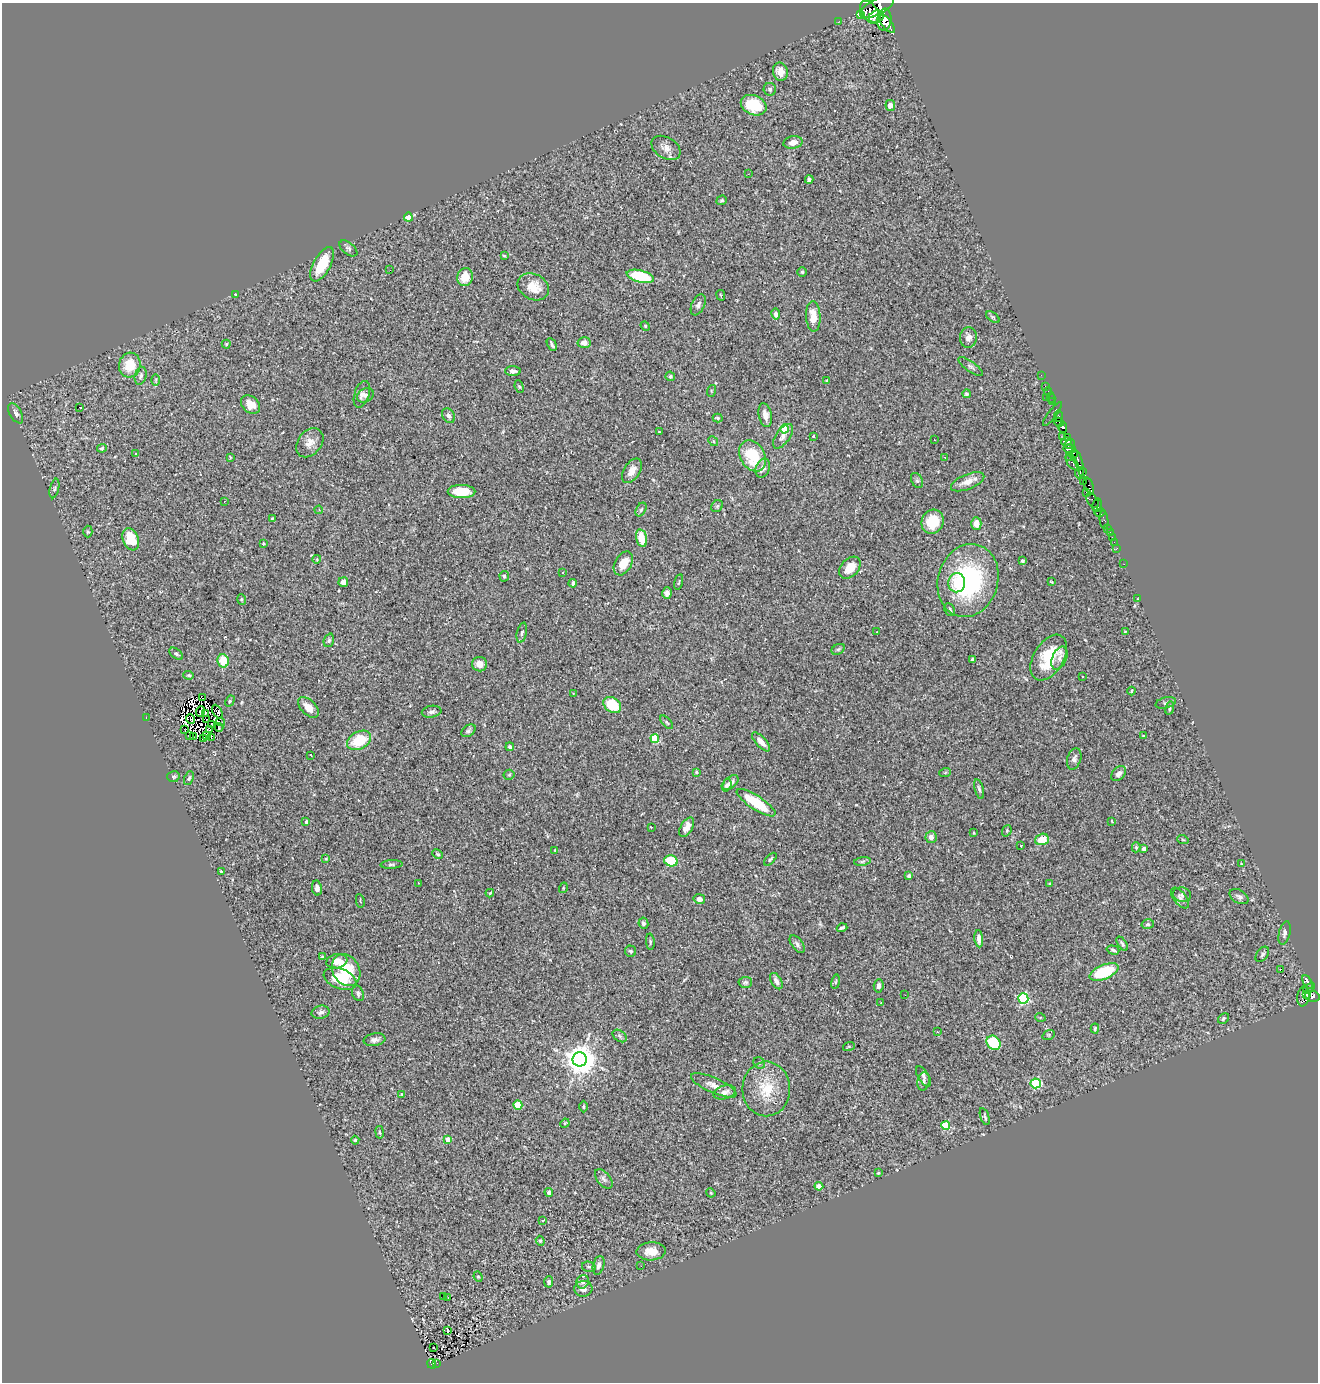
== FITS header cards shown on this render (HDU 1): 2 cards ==
NAXIS1  =                 1316
NAXIS2  =                 1380

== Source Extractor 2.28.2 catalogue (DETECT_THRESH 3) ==
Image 1316 x 1380 px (HDU 1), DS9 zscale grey, 1 PNG px = 1 image px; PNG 1320 x 1384 px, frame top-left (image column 1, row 1380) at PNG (2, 3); each listed source drawn as its Kron ellipse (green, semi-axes under 4 px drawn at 4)
Background 0.457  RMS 0.022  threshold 0.0653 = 3 sigma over >= 5 px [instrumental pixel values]
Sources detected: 305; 5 with non-positive FLUX_AUTO (blend fragments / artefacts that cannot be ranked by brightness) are neither listed nor drawn; the other 300 listed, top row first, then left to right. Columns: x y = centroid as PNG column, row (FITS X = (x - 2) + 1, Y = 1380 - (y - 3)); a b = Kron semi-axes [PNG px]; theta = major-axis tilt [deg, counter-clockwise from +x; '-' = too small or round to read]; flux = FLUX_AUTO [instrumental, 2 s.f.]
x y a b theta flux
877 7 19 8 27 2400
870 12 13 8 -56 3600
860 15 2 2 - 6100
876 17 8 6 22 2000
884 20 11 7 84 4100
838 22 3 2 - 5.7
887 24 10 5 -52 2300
780 72 9 7 -76 13
770 89 6 6 - 3.3
754 105 13 9 -23 53
890 105 5 4 - 7.9
793 142 10 6 11 10
666 148 16 10 -31 12
748 174 2 2 - 5.8
809 179 4 4 - 4.3
722 200 5 4 - 2.3
408 217 4 4 - 21
348 248 10 6 -39 4.1
504 256 3 2 - 1.4
322 264 19 8 62 41
390 270 2 2 - 0.98
802 272 5 5 - 2.1
640 276 14 6 -14 75
465 277 9 8 - 24
533 287 16 12 -28 27
235 295 3 2 - 1.4
721 295 5 2 - 1.3
698 305 11 6 65 5.2
776 314 6 4 -80 6.2
813 316 15 7 -87 19
993 317 8 4 -37 2.2
645 326 5 4 - 1.6
968 337 10 8 85 9.3
584 343 6 5 - 9
226 344 4 4 - 1.7
552 344 7 3 -61 3
130 365 12 11 - 34
971 366 14 5 -36 4.3
513 371 7 5 -2 7
1041 375 2 2 - 7.3
141 376 9 6 76 4.4
670 376 5 4 - 2.4
156 380 6 4 89 1.9
827 381 4 3 - 2.3
1046 386 3 2 - 19
519 387 6 4 -69 2
711 391 6 4 73 1.4
1048 392 4 3 - 15
362 394 14 7 72 7.2
966 394 4 4 - 2.4
365 395 9 6 30 4.8
1046 397 2 2 - 46
1051 398 5 2 - 17
1052 402 2 2 - 4.7
251 404 11 8 -41 16
79 407 3 3 - 24
16 413 11 6 -60 5.1
1052 414 14 3 53 32
765 415 12 6 -78 10
448 416 8 6 -58 4.4
1058 416 6 4 85 270
718 418 5 4 - 2.3
1059 422 5 3 - 300
1063 428 5 4 - 430
785 429 4 4 - 35
659 432 2 2 - 0.93
783 436 14 7 55 7.9
813 436 3 3 - 1.3
1063 436 4 2 - 15
1068 437 3 2 - 8.8
934 440 3 2 - 1.3
713 441 5 4 - 2.1
1066 442 5 4 - 260
310 443 16 11 51 13
1070 444 5 3 - 180
102 448 5 4 - 2.1
1070 449 6 4 -2 300
136 454 3 3 - 1.7
1073 454 5 3 - 380
753 456 16 12 -60 61
230 457 3 2 - 1
945 457 3 2 - 2.3
1069 457 2 2 - 12
1078 459 10 3 -68 180
1072 463 9 5 -54 330
763 468 10 7 66 9.2
632 471 14 8 58 12
1083 472 4 3 - 150
1079 473 5 3 - 350
917 481 8 5 -62 3.2
1083 481 2 2 - 150
968 482 18 7 22 14
1089 486 9 4 -69 400
54 488 10 4 77 3.1
462 492 14 6 0 38
1086 492 3 2 - 71
224 501 3 2 - 1.2
1093 501 8 5 -55 85
1097 505 7 5 81 47
717 506 6 5 - 2.7
641 509 7 4 62 2.7
319 510 4 3 - 1.3
1100 512 5 4 - 560
272 518 3 3 - 1.2
1104 520 9 4 -84 44
932 522 12 11 - 41
976 523 6 5 - 13
1108 528 3 3 - 19
88 532 6 4 -89 2.1
1110 532 3 2 - 17
642 538 9 5 -75 30
1112 538 3 2 - 16
131 539 11 8 -69 50
1114 542 2 2 - 3.3
263 543 4 3 - 1.2
1117 548 2 2 - 4.9
317 559 4 3 - 1.3
1023 561 4 3 - 3
623 563 13 8 60 22
1124 564 2 2 - 3.5
850 568 13 8 48 21
563 572 3 3 - 3.6
504 576 5 4 - 2.1
968 580 37 30 74 200
343 582 5 4 - 7.9
679 582 8 2 75 1.5
1051 582 4 2 - 1.3
573 583 4 3 - 3.9
957 583 9 8 - 16
667 593 6 4 75 5.4
242 599 5 3 - 1.7
1138 599 3 3 - 1
950 609 7 5 -64 3
877 632 3 2 - 1.5
1125 632 3 2 - 0.99
522 633 10 5 77 3.6
329 640 7 5 70 2.8
838 649 7 5 30 2.8
176 654 8 4 -36 2.9
1049 658 25 15 58 66
1059 658 12 7 67 6.8
973 659 4 3 - 4.6
223 661 6 5 - 30
479 664 7 7 - 12
189 675 5 4 - 2.1
1082 677 3 3 - 5.5
1131 691 4 3 - 1.8
573 693 4 3 - 1.3
203 698 3 3 - 0.46
230 701 6 4 62 2
1166 703 10 5 14 3.5
612 705 10 7 -37 47
308 707 12 7 -44 14
1170 708 7 4 77 2.4
200 711 5 2 - 3.1
217 711 7 4 -62 3
432 712 10 6 9 5.2
205 714 3 2 - 0.9
146 717 3 2 - 66
190 719 5 2 - 0.38
207 720 2 2 - 0.26
220 722 4 2 - 1.7
667 722 8 4 -49 2.5
211 724 3 2 - 0.85
219 728 4 2 - 0.98
184 729 2 2 - 1
209 729 3 2 - 0.11
468 731 8 5 35 3.3
207 735 3 2 - 0.28
1143 735 4 3 - 0.96
190 736 3 2 - 4.8
193 737 3 3 - 1.6
211 737 3 2 - 0.72
204 738 3 2 - 2.3
655 738 4 4 - 70
359 740 13 8 27 50
761 742 12 5 -46 11
510 747 4 3 - 2.5
311 755 3 2 - 1.3
1074 759 11 7 72 6.5
696 772 4 4 - 3.3
945 773 6 3 20 1.8
1119 774 9 6 46 6.3
509 775 5 5 - 2.2
173 777 6 5 - 2.8
189 778 7 4 66 2.8
730 783 9 5 42 6.9
727 785 6 4 73 3.7
979 789 10 4 -75 3.8
756 803 23 7 -33 56
1112 821 3 2 - 1.5
306 822 3 3 - 3.5
651 827 3 2 - 0.98
687 827 11 5 59 11
1007 831 6 4 71 1.8
974 833 3 2 - 1.4
931 837 6 5 - 8.3
1042 839 7 5 18 29
1183 840 6 3 -20 1.5
1021 846 2 2 - 1
1136 847 5 4 - 2.3
1144 849 4 3 - 5.4
555 850 4 4 - 1.4
438 854 6 4 -27 2
326 859 3 2 - 1.3
770 859 8 4 47 2.4
671 861 7 5 -14 60
862 861 8 4 9 2.9
392 864 11 4 3 3.1
1241 864 4 3 - 1.4
221 871 4 3 - 1.1
909 876 4 3 - 3.5
418 883 3 3 - 1.5
1049 883 4 3 - 1.3
317 888 7 5 -80 6.9
563 888 5 3 - 1.5
490 893 4 3 - 1.9
1182 895 9 7 -14 4.9
1239 897 10 6 -29 4.6
1180 898 12 6 -51 5.8
699 899 6 5 - 7
360 901 7 2 -79 1.2
643 923 6 5 - 3.9
1148 924 6 5 - 2.6
842 928 5 3 - 2.8
1285 933 12 5 77 4.6
979 939 8 4 -84 9.7
650 942 8 4 -84 2.4
797 944 10 5 -53 4.8
1122 944 8 3 -56 2.6
1113 950 6 4 -17 2.8
631 951 6 5 - 2.5
1262 954 8 5 55 3.2
322 957 3 3 - 2.5
337 961 10 7 11 12
1281 969 3 3 - 39
346 970 17 13 -60 49
1104 972 15 7 22 86
340 979 17 10 -22 36
776 981 9 5 -60 7
745 982 6 5 - 2.9
836 982 7 3 81 1.8
1308 982 8 3 -59 130
879 986 7 5 84 5.8
1309 988 6 3 42 210
358 993 8 5 -70 3.9
1306 994 3 3 - 170
905 995 2 2 - 1.1
1303 996 10 6 82 390
1312 996 7 5 -12 390
1023 998 5 5 - 160
881 1003 3 3 - 1.1
321 1012 9 6 12 5
1040 1017 5 3 - 1.4
1223 1018 6 4 46 2.7
1095 1028 5 3 - 2.1
937 1032 3 2 - 2.4
1049 1035 6 4 21 1.8
620 1036 8 5 -37 3.3
374 1040 11 6 9 6
993 1043 8 6 -49 79
849 1046 6 4 19 1.4
580 1059 7 7 - 2700
759 1063 6 5 - 2.4
923 1076 11 5 -59 5.3
923 1081 9 6 79 4.5
1036 1083 5 5 - 120
714 1085 24 7 -24 13
766 1089 27 24 -90 50
724 1092 11 6 17 8.7
402 1094 3 2 - 1.4
518 1105 5 4 - 20
584 1107 6 3 90 1.7
985 1117 9 4 -72 2.8
565 1123 5 3 - 1.3
946 1126 4 4 - 54
380 1132 6 3 -81 1.8
448 1139 4 4 - 13
355 1140 4 4 - 2.3
878 1173 4 3 - 1.7
604 1179 11 6 -51 5.2
819 1186 4 4 - 13
549 1192 4 4 - 7.9
711 1193 5 3 - 1.4
543 1221 4 3 - 13
540 1241 5 4 - 2
651 1251 14 9 2 18
599 1265 9 5 75 6.8
641 1266 3 2 - 1.5
589 1267 7 5 -13 3
478 1277 5 4 - 1.9
549 1282 6 4 88 2.5
583 1282 7 6 - 4.8
583 1289 9 8 - 8.2
443 1296 2 2 - 11
448 1297 3 2 - 2.4
448 1330 3 3 - 14
433 1348 3 2 - 2
437 1363 2 2 - 0.81
432 1364 5 3 - 33
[5 non-positive-flux detections neither listed nor drawn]